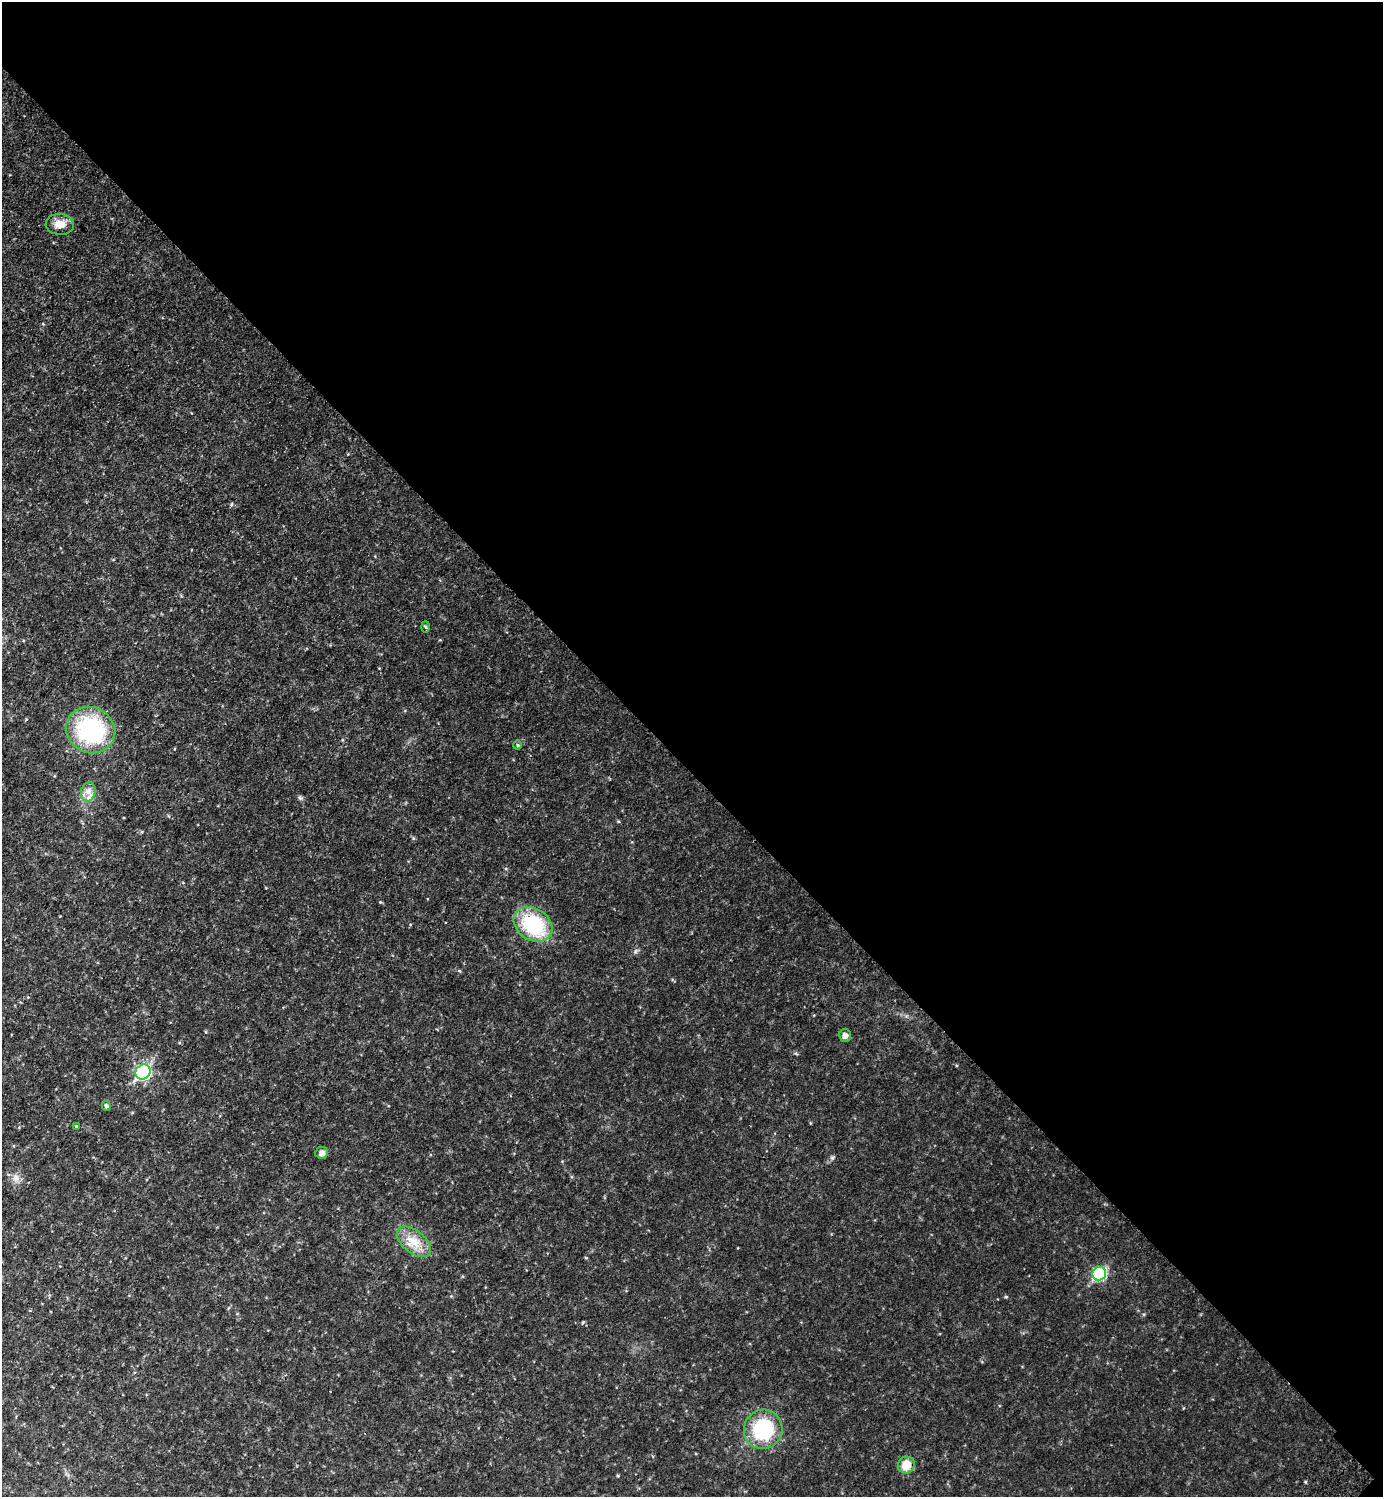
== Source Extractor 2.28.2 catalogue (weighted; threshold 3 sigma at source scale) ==
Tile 8 of 4 x 4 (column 4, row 2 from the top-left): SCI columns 4488-5868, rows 3034-4528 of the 6072 x 6069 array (HDU 1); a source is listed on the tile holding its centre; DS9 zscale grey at full resolution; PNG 1385 x 1499 px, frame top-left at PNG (2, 2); each listed source drawn as its Kron ellipse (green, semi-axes under 4 px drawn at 4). Shown black and unused: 52% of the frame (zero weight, under 2 of 3 exposures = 3% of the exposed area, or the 3 px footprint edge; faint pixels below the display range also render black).
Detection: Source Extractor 2.28.2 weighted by HDU 2 'WHT'; one run over the whole footprint, this tile lists its part. Background 0.0792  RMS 0.011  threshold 0.0511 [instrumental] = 3 sigma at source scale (4.5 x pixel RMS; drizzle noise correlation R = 1.50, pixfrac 1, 0.05/0.05 arcsec/px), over >= 5 px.
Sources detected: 15; all 15 listed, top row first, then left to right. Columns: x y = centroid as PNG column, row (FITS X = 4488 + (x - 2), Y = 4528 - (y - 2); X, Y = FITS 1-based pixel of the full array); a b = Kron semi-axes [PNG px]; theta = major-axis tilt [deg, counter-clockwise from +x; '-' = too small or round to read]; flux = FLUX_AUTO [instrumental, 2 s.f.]
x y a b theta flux
60 224 14 10 -1 9.6
426 627 5 3 - 1.2
91 730 25 23 -26 99
518 745 5 3 - 1
88 792 10 7 76 5.4
533 924 20 15 -33 60
845 1036 6 6 - 3.5
143 1072 8 7 - 150
106 1106 5 4 - 1.9
76 1127 3 3 - 2
322 1153 6 6 - 4
414 1242 20 11 -39 15
1099 1274 7 6 - 82
763 1429 20 19 - 62
906 1465 9 8 - 15